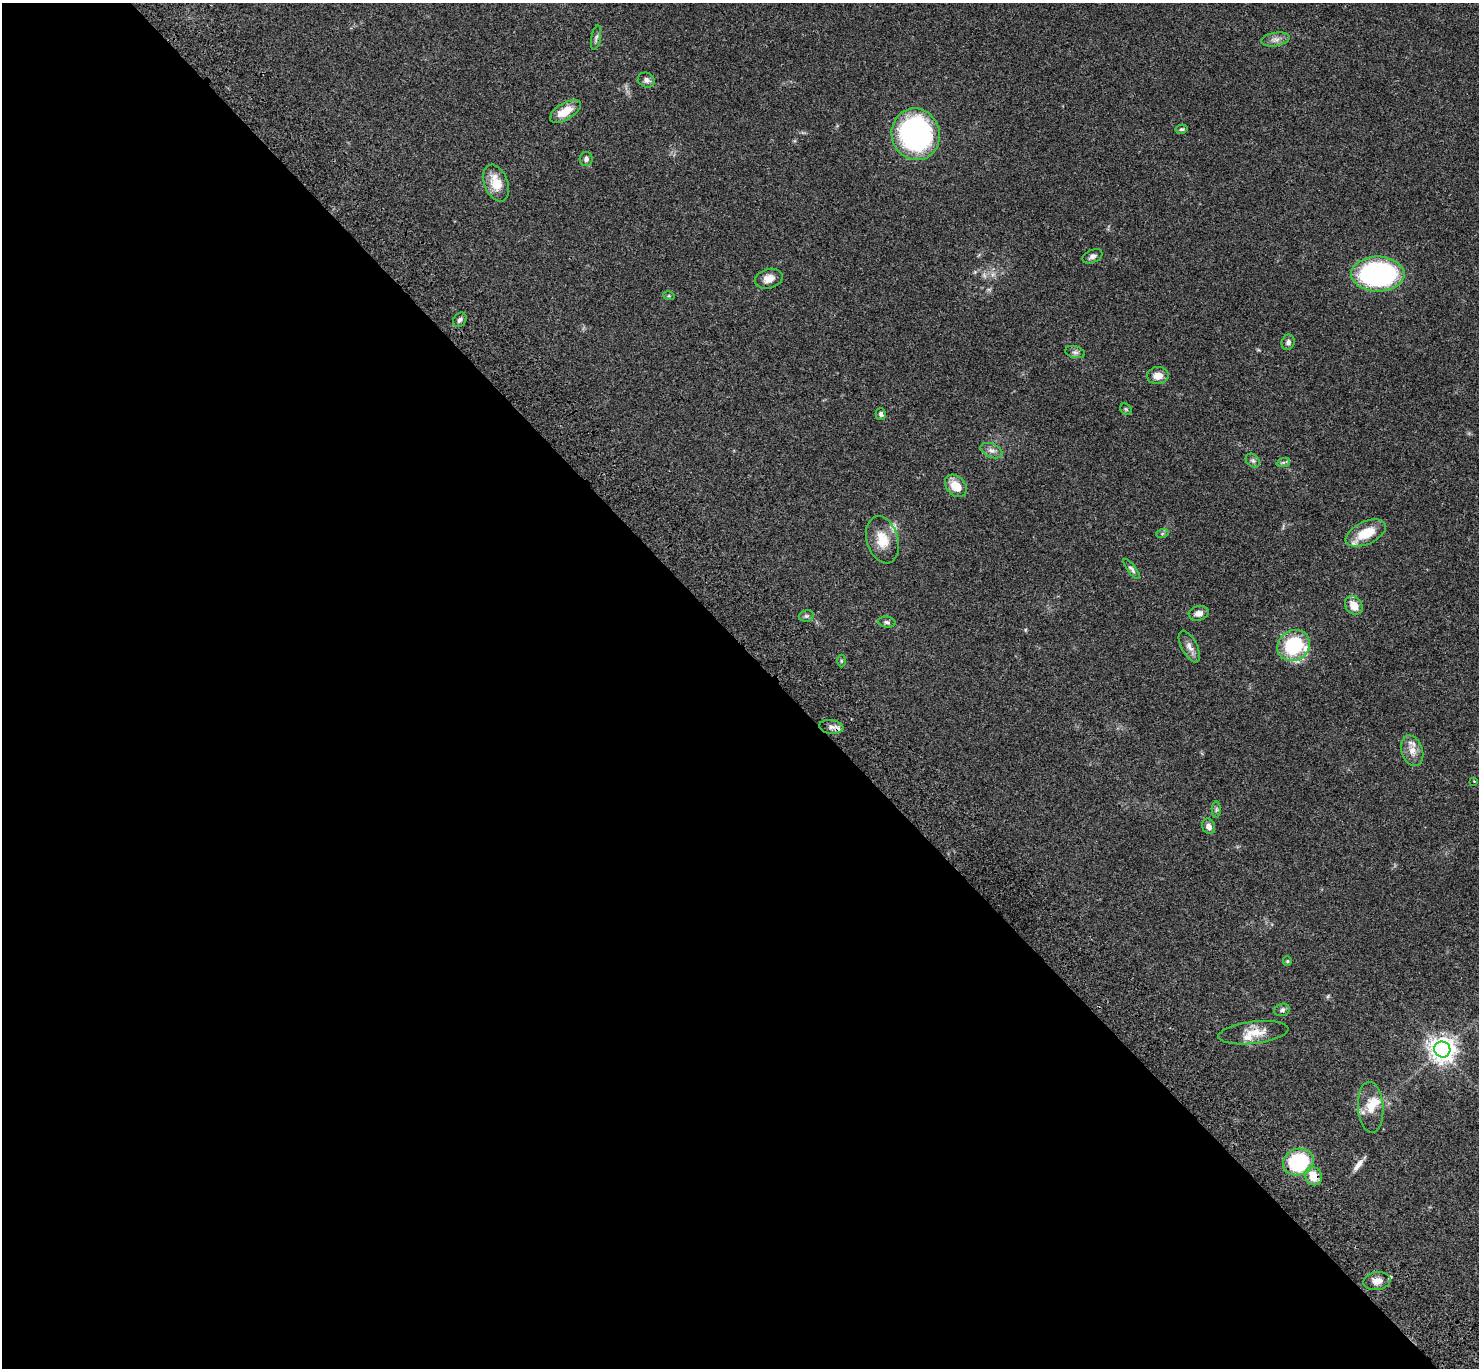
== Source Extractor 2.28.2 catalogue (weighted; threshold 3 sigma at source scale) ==
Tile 9 of 4 x 4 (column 1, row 3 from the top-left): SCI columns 103-1579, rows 1751-3116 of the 6109 x 6091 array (HDU 1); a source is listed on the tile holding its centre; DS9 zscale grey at full resolution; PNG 1481 x 1370 px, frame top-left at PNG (2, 3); each listed source drawn as its Kron ellipse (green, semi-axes under 4 px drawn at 4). Shown black and unused: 53% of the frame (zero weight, under 3 of 4 exposures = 6% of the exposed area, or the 3 px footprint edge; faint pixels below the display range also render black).
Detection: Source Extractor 2.28.2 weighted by HDU 2 'WHT'; one run over the whole footprint, this tile lists its part. Background 0.0461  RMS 0.0052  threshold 0.0232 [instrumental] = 3 sigma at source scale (4.5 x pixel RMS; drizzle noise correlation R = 1.50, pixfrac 1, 0.05/0.05 arcsec/px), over >= 5 px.
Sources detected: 52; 1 cosmic-ray / hot-pixel residue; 1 long thin detection or spike segment (spike, bleed or trail) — neither listed nor drawn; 4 inside a brighter listed object's ellipse — not listed separately; the other 46 listed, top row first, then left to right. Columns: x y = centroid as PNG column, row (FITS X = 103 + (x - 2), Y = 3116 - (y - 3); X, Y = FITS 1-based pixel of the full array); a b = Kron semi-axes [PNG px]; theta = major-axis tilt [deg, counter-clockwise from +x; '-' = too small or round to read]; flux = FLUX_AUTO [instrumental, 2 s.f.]
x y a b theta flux
596 38 12 4 80 1.3
1275 39 14 6 10 2.7
646 80 8 7 - 1.8
565 111 17 8 31 8.4
1182 129 6 4 13 0.76
916 134 26 24 -75 110
586 159 7 6 - 1.4
496 183 19 12 -69 9.5
1092 256 10 6 24 1.7
1378 274 27 17 -1 88
769 279 14 9 16 4.3
669 296 6 3 -17 0.56
460 320 8 6 54 1.5
1288 342 8 6 70 1.5
1075 352 10 5 -13 1.4
1158 376 11 8 5 4.8
1126 409 6 5 - 0.62
881 414 6 5 - 1.2
991 451 11 7 -23 2.3
1253 461 8 6 -41 1.2
1283 463 7 4 19 0.82
956 486 12 9 -48 7.7
1366 533 21 11 24 13
1162 534 6 4 19 0.69
882 540 24 15 -73 10
1132 569 12 4 -52 1.2
1354 605 10 8 -51 6.3
1199 613 10 7 15 2.8
806 616 7 5 14 1
887 622 9 5 -7 1.1
1293 645 17 15 34 30
1189 647 17 8 -62 3.2
841 661 6 4 -90 0.6
831 727 12 7 -6 2.3
1412 751 16 10 -71 4.7
1474 781 4 4 - 0.39
1216 810 8 4 90 0.82
1209 826 8 6 -65 2.5
1287 961 5 4 - 0.63
1282 1010 8 6 21 1.2
1253 1033 35 11 7 8.4
1442 1049 8 8 - 450
1371 1107 25 12 -86 8.3
1298 1162 16 13 21 40
1313 1176 9 8 - 7.8
1377 1281 13 9 8 4.1
Overlapping masked pixels (flux is a lower limit): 3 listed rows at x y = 831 727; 1298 1162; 1313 1176